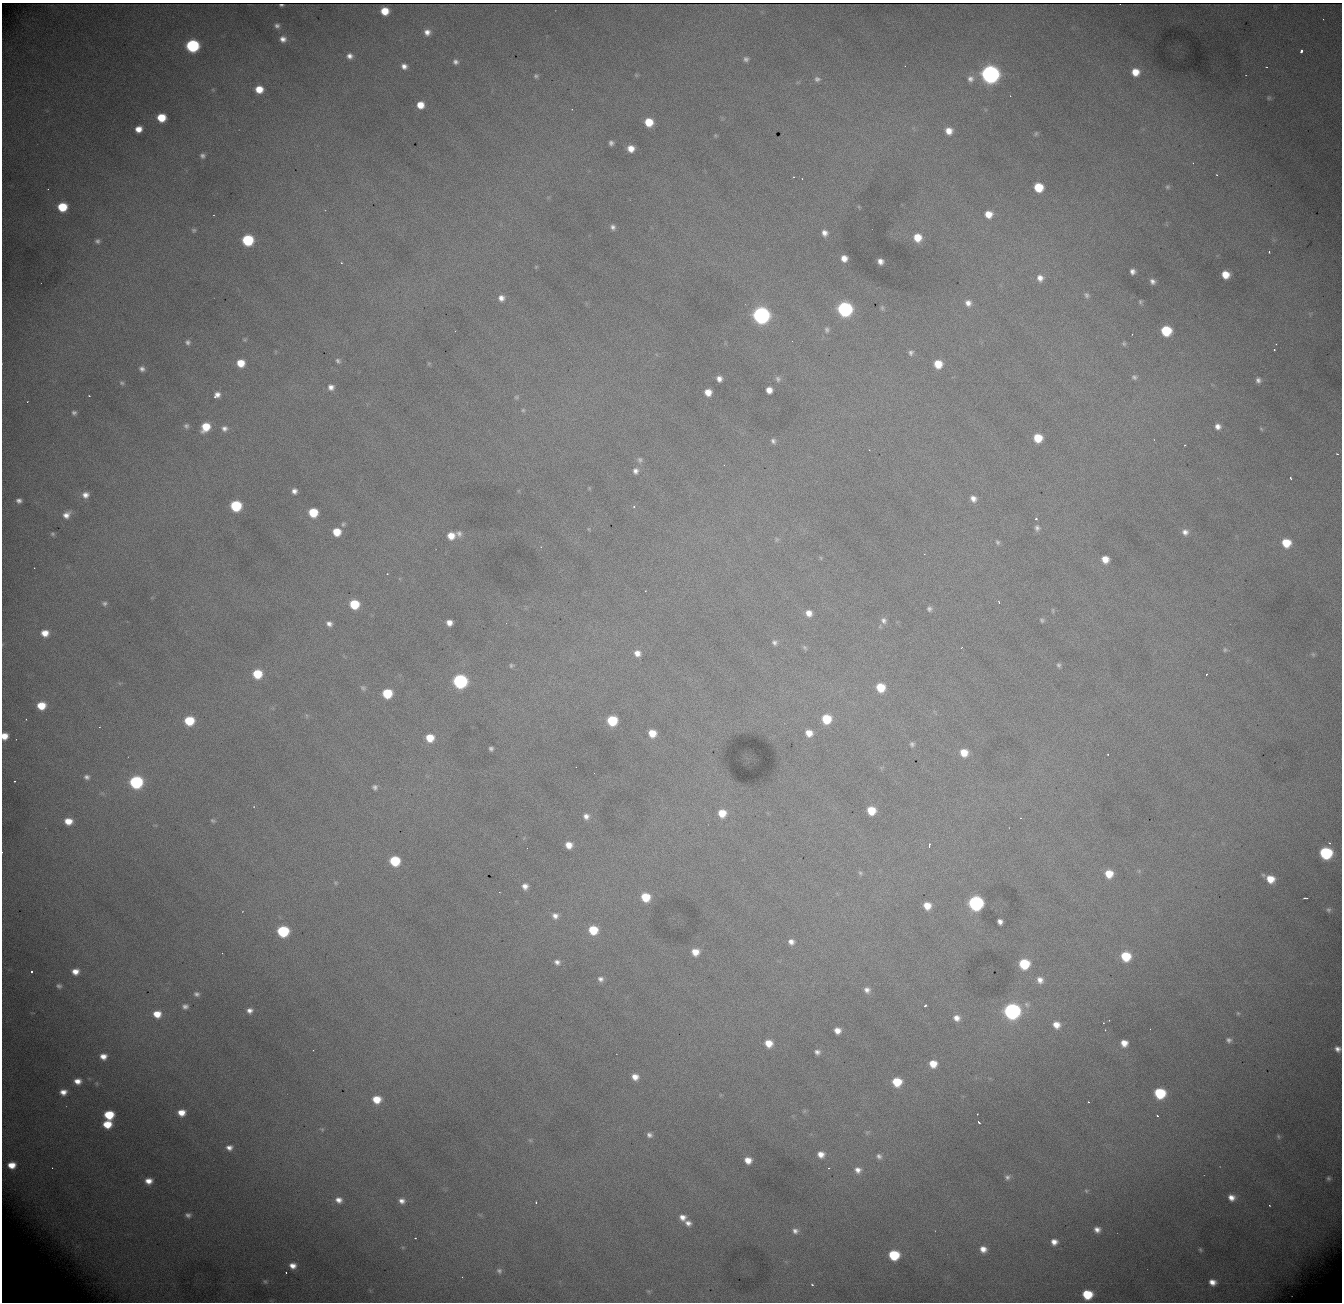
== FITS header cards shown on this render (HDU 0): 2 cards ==
NAXIS1  = 1340
NAXIS2  = 1300

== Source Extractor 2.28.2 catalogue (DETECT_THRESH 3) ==
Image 1340 x 1300 px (HDU 0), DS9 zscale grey, 1 PNG px = 1 image px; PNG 1344 x 1304 px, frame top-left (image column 1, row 1300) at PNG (2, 3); no overlay
Background 2170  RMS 25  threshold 75.4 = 3 sigma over >= 5 px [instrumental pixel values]
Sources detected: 276; all 276 listed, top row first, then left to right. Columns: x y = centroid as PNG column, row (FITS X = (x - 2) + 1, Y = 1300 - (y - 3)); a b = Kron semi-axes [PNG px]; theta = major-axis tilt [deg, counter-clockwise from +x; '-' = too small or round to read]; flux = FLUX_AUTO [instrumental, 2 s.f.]
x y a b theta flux
281 5 5 2 - 2.7e+03
385 11 7 6 - 3.1e+04
277 26 6 6 - 5.2e+03
427 32 7 7 - 1.0e+04
283 39 8 7 - 1.0e+04
192 46 8 7 - 2.4e+05
1301 51 4 3 - 8.4e+03
350 56 6 5 - 7.7e+03
746 59 7 7 - 5.2e+03
455 62 6 6 - 5.7e+03
404 66 6 5 - 8.3e+03
1266 67 2 2 - 9.8e+02
1135 72 7 7 - 2.5e+04
990 74 8 8 - 1.0e+06
636 75 6 4 -45 2.2e+03
536 76 6 5 - 3.5e+03
817 79 7 6 - 5.4e+03
970 79 9 9 - 9.8e+03
259 89 7 7 - 2.9e+04
1269 98 7 6 - 3.6e+03
420 105 6 6 - 2.3e+04
572 109 3 2 - 1.3e+03
161 118 7 6 - 4.4e+04
649 122 7 6 - 3.9e+04
138 129 6 6 - 1.7e+04
949 131 7 7 - 1.7e+04
1036 134 8 5 52 3.0e+03
715 135 6 3 -72 1.8e+03
611 143 4 4 - 4.7e+03
631 148 6 6 - 1.7e+04
202 156 5 5 - 4.8e+03
1193 163 3 2 - 1.1e+03
802 179 2 2 - 1.4e+03
1038 187 7 7 - 5.3e+04
1167 187 7 7 - 3.6e+03
62 207 7 7 - 5.9e+04
859 207 6 3 -72 1.7e+03
988 214 8 8 - 2.2e+04
613 227 7 6 - 6.0e+03
194 230 6 6 - 3.1e+03
825 233 8 7 - 9.6e+03
917 237 8 8 - 3.2e+04
248 240 7 7 - 1.3e+05
97 241 6 5 - 4.4e+03
1269 252 3 3 - 1.7e+03
844 258 6 6 - 1.4e+04
880 261 6 5 - 9.2e+03
341 263 3 3 - 1.3e+03
536 267 5 5 - 1.9e+03
1132 271 5 5 - 7.3e+03
1225 275 7 6 - 2.6e+04
1040 278 9 8 - 1.2e+04
1152 281 7 5 -48 6.8e+03
1086 295 8 6 -67 4.4e+03
501 298 8 8 - 1.0e+04
1140 302 6 4 63 2.7e+03
968 303 8 8 - 1.1e+04
882 308 6 5 - 3.0e+03
845 309 8 8 - 4.1e+05
761 315 8 8 - 7.2e+05
827 330 8 6 89 4.9e+03
1166 331 7 7 - 8.7e+04
245 340 6 4 0 2.4e+03
188 342 7 6 - 5.1e+03
1124 344 6 5 - 2.7e+03
1276 344 3 2 - 1.7e+03
1274 349 3 2 - 2.0e+03
911 353 6 6 - 4.8e+03
338 361 7 5 -49 4.0e+03
241 363 7 6 - 3.0e+04
429 363 6 3 19 1.9e+03
938 364 7 6 - 3.3e+04
142 369 7 6 - 6.4e+03
1134 377 7 6 - 4.1e+03
719 379 5 5 - 8.4e+03
778 379 8 6 -61 4.5e+03
1258 380 6 6 - 6.1e+03
122 383 7 6 - 3.6e+03
331 387 7 7 - 9.0e+03
769 390 6 5 - 1.4e+04
708 392 6 6 - 1.8e+04
217 395 8 6 39 9.5e+03
89 396 2 2 - 1.3e+03
516 397 8 6 0 3.2e+03
27 402 3 2 - 1.6e+03
523 410 5 5 - 2.9e+03
74 413 6 5 - 4.1e+03
186 426 7 7 - 4.4e+03
1218 426 7 6 - 9.4e+03
206 427 8 7 - 3.9e+04
224 428 7 7 - 7.1e+03
1261 429 6 4 -45 2.2e+03
1038 438 7 7 - 4.0e+04
773 441 6 5 - 4.9e+03
1185 445 2 2 - 9.1e+02
869 450 2 2 - 1.1e+03
1337 454 3 3 - 1.4e+03
640 460 8 8 - 5.2e+03
724 465 2 2 - 9.6e+02
635 471 8 7 - 7.4e+03
1291 478 3 2 - 1.8e+03
589 488 5 4 - 1.7e+03
294 491 6 6 - 7.9e+03
85 495 8 7 - 1.0e+04
973 499 8 6 -52 1.0e+04
19 500 5 4 - 5.9e+03
236 506 7 7 - 1.1e+05
634 507 4 4 - 2.5e+03
313 513 7 7 - 5.5e+04
66 515 9 7 41 1.2e+04
1036 519 3 3 - 4.2e+03
343 524 7 5 45 3.3e+03
1037 528 8 7 - 5.4e+03
589 529 5 3 - 1.7e+03
337 532 7 6 - 3.2e+04
1185 532 8 7 - 9.0e+03
52 534 6 5 - 2.9e+03
459 534 8 8 - 7.2e+03
451 536 7 7 - 2.1e+04
777 539 6 4 73 2.6e+03
997 542 6 5 - 3.5e+03
1286 543 8 7 - 4.3e+04
821 558 6 3 -71 1.8e+03
1105 559 6 6 - 2.0e+04
34 568 2 2 - 1.0e+03
387 574 3 2 - 8.5e+02
999 602 3 2 - 1.8e+03
104 603 7 6 - 4.1e+03
354 604 7 7 - 6.4e+04
929 609 7 7 - 5.3e+03
1053 610 7 3 -82 2.1e+03
809 613 7 7 - 1.4e+04
884 620 9 7 -60 7.5e+03
1042 620 6 5 - 3.3e+03
449 623 6 5 - 1.2e+04
329 624 6 5 - 7.0e+03
45 633 8 7 - 1.9e+04
774 642 8 7 - 5.6e+03
805 647 8 5 -50 3.6e+03
1225 650 6 5 - 2.9e+03
637 653 7 7 - 1.2e+04
1313 654 6 5 - 2.4e+03
511 665 7 6 - 3.5e+03
1059 665 6 5 - 3.4e+03
257 674 7 7 - 5.5e+04
1206 674 3 3 - 5.9e+03
460 681 8 8 - 3.3e+05
881 687 8 8 - 4.3e+04
363 688 8 6 -38 4.0e+03
387 693 7 7 - 6.8e+04
41 706 8 7 - 3.6e+04
26 719 3 2 - 1.7e+03
826 719 8 8 - 5.8e+04
612 720 7 7 - 7.6e+04
189 721 8 7 - 6.2e+04
99 727 2 2 - 9.9e+02
652 733 7 6 - 2.7e+04
809 733 8 7 - 1.9e+04
4 736 6 6 - 2.0e+04
430 738 8 7 - 3.4e+04
912 744 6 6 - 4.3e+03
491 749 4 4 - 4.2e+03
964 753 8 7 - 2.7e+04
87 777 6 5 - 5.4e+03
15 781 3 2 - 1.4e+03
136 782 8 7 - 2.4e+05
375 787 7 6 - 5.0e+03
871 811 7 7 - 4.1e+04
722 813 8 8 - 3.0e+04
586 816 8 7 - 9.1e+03
1020 818 3 2 - 2.8e+03
68 821 7 6 - 2.3e+04
213 821 6 4 -30 2.9e+03
569 845 7 6 - 1.7e+04
929 846 5 2 - 5.6e+03
1326 853 8 7 - 1.7e+05
395 861 7 7 - 8.5e+04
860 873 7 5 -44 3.4e+03
1109 874 8 8 - 2.9e+04
1270 879 8 7 - 2.7e+04
335 883 7 5 -1 2.9e+03
525 886 7 6 - 9.7e+03
499 892 2 2 - 1.3e+03
645 897 8 7 - 4.5e+04
1305 898 4 2 - 2.0e+03
976 903 8 8 - 4.1e+05
927 906 6 6 - 2.2e+04
1328 910 7 6 - 4.1e+03
555 916 8 8 - 9.1e+03
1000 922 5 5 - 7.6e+03
593 930 8 7 - 5.0e+04
283 931 8 7 - 1.4e+05
791 942 6 6 - 8.3e+03
695 952 8 7 - 2.1e+04
1126 956 8 7 - 6.4e+04
557 962 7 6 - 6.4e+03
1024 964 7 7 - 8.3e+04
31 971 3 3 - 2.5e+03
75 972 7 6 - 1.4e+04
600 979 7 6 - 6.5e+03
1040 980 8 7 - 1.0e+04
59 986 6 5 - 4.3e+03
867 990 7 7 - 8.0e+03
197 994 8 6 -5 5.7e+03
925 1005 3 3 - 4.6e+03
1027 1005 8 7 - 5.3e+03
185 1006 8 7 - 6.6e+03
250 1010 7 6 - 8.1e+03
1012 1011 8 8 - 6.0e+05
1238 1013 5 4 - 2.2e+03
157 1014 8 7 - 2.4e+04
957 1018 7 6 - 1.1e+04
1103 1023 2 2 - 9.6e+02
1056 1025 7 6 - 1.6e+04
837 1030 6 6 - 1.4e+04
1105 1030 2 2 - 1.0e+03
1229 1040 6 5 - 4.8e+03
769 1043 7 6 - 2.3e+04
1124 1043 7 6 - 1.7e+04
1338 1049 7 6 - 8.4e+03
817 1052 6 5 - 6.1e+03
103 1056 8 7 - 1.4e+04
933 1064 7 6 - 2.5e+04
635 1077 7 6 - 1.4e+04
78 1081 8 7 - 1.4e+04
897 1082 7 7 - 4.9e+04
63 1092 7 6 - 1.3e+04
1160 1093 8 7 - 1.0e+05
377 1099 8 7 - 3.1e+04
1089 1102 3 2 - 1.6e+03
804 1111 7 4 71 2.4e+03
181 1113 7 6 - 1.9e+04
977 1114 2 2 - 1.2e+03
109 1115 8 6 -3 5.9e+04
1157 1116 3 2 - 2.6e+03
979 1122 4 2 - 3.5e+03
107 1124 8 7 - 3.5e+04
322 1129 6 5 - 2.5e+03
867 1132 7 4 19 2.8e+03
649 1135 6 5 - 5.9e+03
1278 1136 7 5 -61 3.1e+03
530 1140 6 4 -42 2.4e+03
229 1148 7 6 - 8.8e+03
821 1154 7 7 - 1.4e+04
879 1156 8 6 -50 6.1e+03
748 1160 6 6 - 1.7e+04
12 1165 7 5 -1 2.1e+04
829 1168 3 2 - 2.8e+03
858 1170 8 8 - 1.1e+04
1007 1177 7 7 - 5.5e+03
1328 1178 6 5 - 3.2e+03
149 1181 8 7 - 1.5e+04
1086 1191 6 4 -45 2.4e+03
1231 1198 8 7 - 1.3e+04
339 1200 8 6 -20 1.0e+04
402 1201 7 6 - 8.8e+03
536 1203 3 2 - 1.4e+03
188 1215 7 5 -8 5.7e+03
682 1217 8 7 - 1.2e+04
688 1223 8 6 -29 8.1e+03
1097 1230 6 5 - 9.1e+03
795 1231 8 7 - 8.3e+03
415 1238 2 2 - 1.3e+03
1054 1242 6 6 - 1.2e+04
403 1247 6 3 18 1.8e+03
983 1249 7 7 - 1.4e+04
1200 1250 5 4 - 2.6e+03
894 1255 8 7 - 8.6e+04
293 1266 8 6 -15 1.3e+04
499 1271 8 6 -43 4.9e+03
286 1272 3 2 - 2.6e+03
265 1281 7 5 -38 3.1e+03
1212 1282 7 5 -18 1.3e+04
812 1285 5 4 - 2.4e+03
648 1291 6 4 -12 2.5e+03
1087 1294 8 7 - 6.6e+04
At the frame edge (FLAGS 8, measured only in part): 2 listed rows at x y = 4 736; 1338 1049